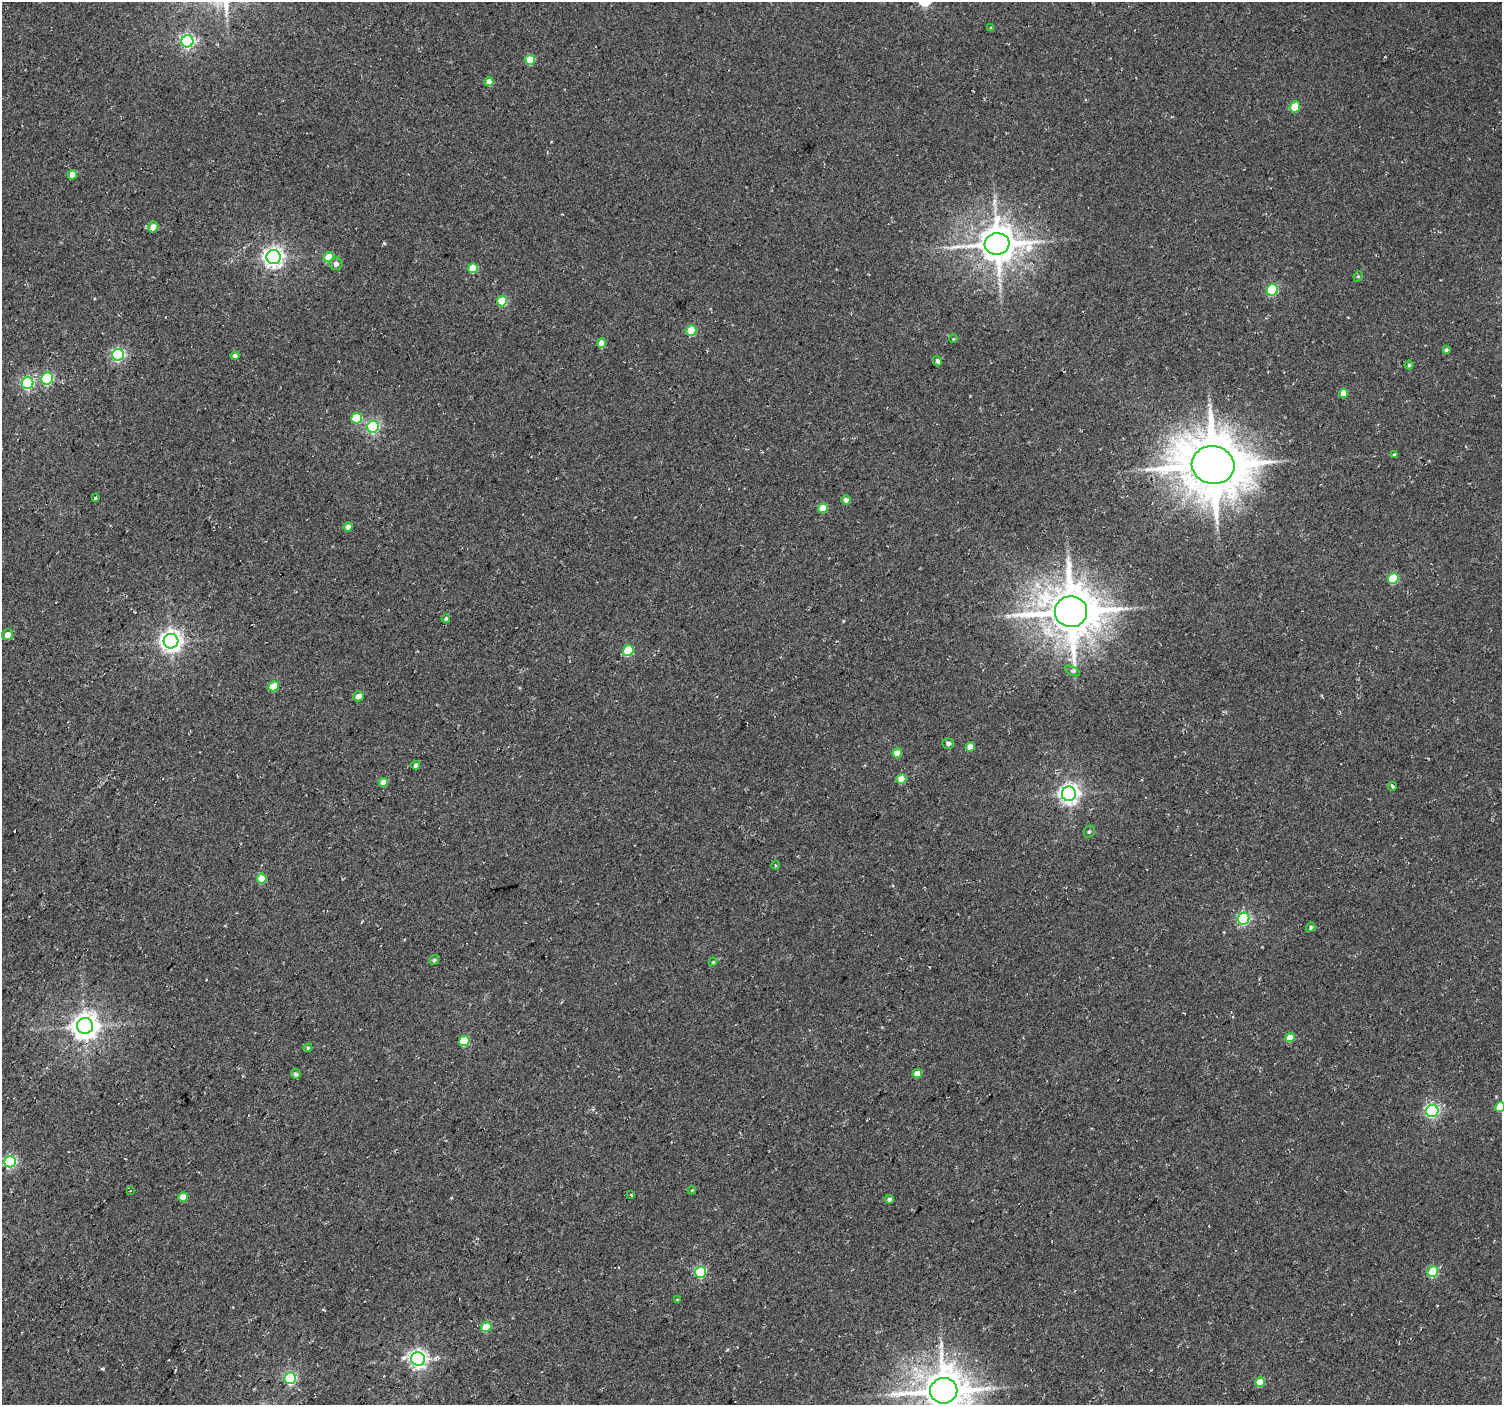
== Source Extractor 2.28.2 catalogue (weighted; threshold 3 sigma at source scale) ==
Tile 7 of 4 x 4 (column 3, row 2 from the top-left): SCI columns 3005-4504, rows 3046-4448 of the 6003 x 6026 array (HDU 1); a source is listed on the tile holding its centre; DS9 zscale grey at full resolution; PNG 1504 x 1407 px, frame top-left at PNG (2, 2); each listed source drawn as its Kron ellipse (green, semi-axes under 4 px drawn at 4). Shown black and unused: <1% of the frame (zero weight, under 2 of 3 exposures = <1% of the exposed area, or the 3 px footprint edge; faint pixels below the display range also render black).
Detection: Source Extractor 2.28.2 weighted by HDU 2 'WHT'; one run over the whole footprint, this tile lists its part. Background 0.0266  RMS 0.0082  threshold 0.0367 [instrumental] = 3 sigma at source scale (4.5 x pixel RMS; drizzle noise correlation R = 1.50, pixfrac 1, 0.0396/0.0396 arcsec/px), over >= 5 px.
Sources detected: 80; all 80 listed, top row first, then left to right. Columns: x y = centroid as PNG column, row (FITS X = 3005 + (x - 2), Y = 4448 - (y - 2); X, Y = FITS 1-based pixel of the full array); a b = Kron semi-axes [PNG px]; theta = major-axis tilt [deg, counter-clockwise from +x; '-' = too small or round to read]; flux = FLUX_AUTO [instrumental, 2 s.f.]
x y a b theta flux
991 28 4 4 - 1.2
187 41 6 6 - 180
530 60 5 5 - 22
489 82 4 4 - 8.2
1295 107 5 5 - 20
72 175 5 4 - 7.9
153 227 5 5 - 7.6
997 244 12 10 6 2100
274 257 7 7 - 420
328 257 5 5 - 15
336 264 6 6 - 3.6
473 268 5 5 - 21
1358 276 5 4 - 1.2
1272 290 6 5 - 57
502 301 5 5 - 29
691 331 5 5 - 29
953 339 4 3 - 0.73
602 343 5 4 - 8.3
1446 350 4 3 - 1.4
118 355 6 6 - 130
235 356 4 4 - 2.8
937 361 5 4 - 2.6
1409 365 4 4 - 1.1
47 378 6 6 - 70
28 383 6 6 - 110
1343 393 4 4 - 9.4
357 418 5 5 - 37
373 427 6 6 - 120
1394 455 4 3 - 1.6
1213 465 21 19 -11 4600
96 497 3 3 - 1.8
846 500 5 4 - 3.3
823 508 5 4 - 13
348 527 4 4 - 4.8
1393 579 5 5 - 33
1071 612 16 15 - 3500
446 619 4 4 - 1.5
8 635 5 5 - 6.5
171 641 7 7 - 490
628 651 5 5 - 36
1072 671 8 4 -26 1.7
273 686 5 5 - 22
358 696 5 5 - 5.1
948 744 6 5 - 2.8
970 747 5 4 - 9.2
897 753 5 4 - 9.9
416 765 4 4 - 2.9
901 779 5 5 - 12
384 782 4 4 - 12
1392 786 4 3 - 2.5
1069 794 7 7 - 420
1089 831 6 5 - 1.6
775 865 4 3 - 0.69
262 878 5 5 - 20
1244 919 6 5 - 100
1311 927 5 4 - 1.7
434 960 5 4 - 1.9
713 962 4 3 - 0.83
85 1026 8 8 - 870
1290 1038 5 4 - 12
464 1041 5 5 - 33
308 1048 4 4 - 1
296 1074 5 4 - 1.8
917 1074 5 4 - 11
1500 1107 5 5 - 18
1432 1111 6 6 - 150
10 1162 6 5 - 100
131 1190 3 3 - 4.6
692 1190 4 3 - 0.69
631 1195 4 2 - 0.6
183 1197 5 4 - 12
889 1199 4 4 - 2.7
700 1272 5 5 - 61
1433 1272 5 5 - 39
677 1300 4 3 - 0.87
486 1327 5 5 - 22
418 1359 7 6 - 320
290 1378 6 5 - 100
1260 1382 5 4 - 14
944 1391 13 12 - 2600
Isophote crosses this tile's border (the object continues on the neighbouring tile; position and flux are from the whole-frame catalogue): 2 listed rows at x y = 1500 1107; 944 1391